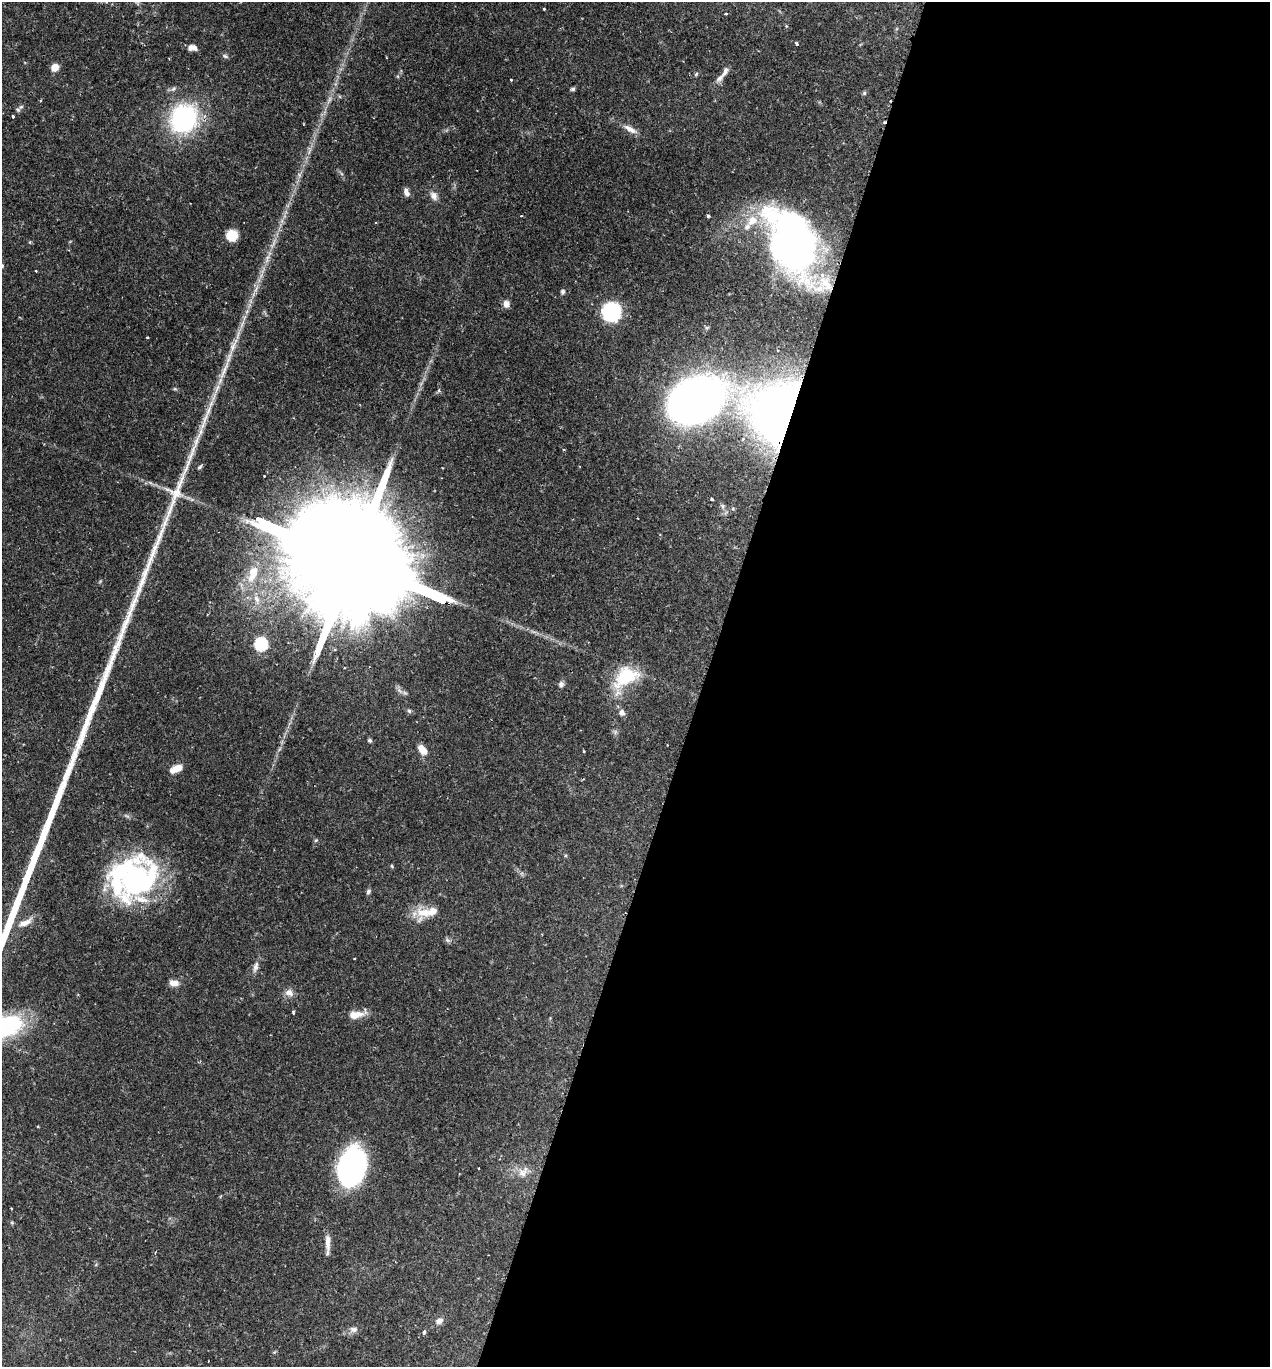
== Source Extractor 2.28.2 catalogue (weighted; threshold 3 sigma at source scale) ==
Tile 12 of 4 x 4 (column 4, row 3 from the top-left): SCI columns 3947-5214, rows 1374-2738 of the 5488 x 5474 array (HDU 1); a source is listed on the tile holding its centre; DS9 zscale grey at full resolution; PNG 1272 x 1369 px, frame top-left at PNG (2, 2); no overlay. Shown black and unused: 45% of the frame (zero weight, under 2 of 3 exposures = <1% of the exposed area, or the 3 px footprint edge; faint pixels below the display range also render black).
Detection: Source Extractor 2.28.2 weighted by HDU 2 'WHT'; one run over the whole footprint, this tile lists its part. Background 0.12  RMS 0.0034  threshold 0.0152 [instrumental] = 3 sigma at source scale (4.5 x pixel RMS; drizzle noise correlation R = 1.50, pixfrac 1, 0.05/0.05 arcsec/px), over >= 5 px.
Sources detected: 84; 3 inside a brighter object's white glare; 2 cosmic-ray / hot-pixel residue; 2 long thin detections or spike segments (spike, bleed or trail) — not listed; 7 inside a brighter listed object's ellipse — not listed separately; the other 70 listed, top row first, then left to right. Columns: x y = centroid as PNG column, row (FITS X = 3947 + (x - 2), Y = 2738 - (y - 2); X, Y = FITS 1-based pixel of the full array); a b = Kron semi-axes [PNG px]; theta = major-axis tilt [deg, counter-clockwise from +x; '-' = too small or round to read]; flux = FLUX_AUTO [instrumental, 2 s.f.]
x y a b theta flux
106 2 4 4 - 0.38
544 9 3 3 - 0.41
726 14 4 3 - 0.27
797 43 3 3 - 0.92
192 48 10 7 -5 1.9
225 56 8 5 -11 0.72
55 67 8 7 - 3.1
725 71 14 7 62 1.8
696 74 7 4 46 0.48
511 80 3 2 - 0.3
573 89 5 4 - 0.69
864 93 6 5 - 0.51
329 100 12 4 70 1.5
18 110 7 6 - 0.8
13 116 3 3 - 0.5
184 118 24 21 59 52
630 129 20 7 -30 2.6
406 192 11 6 -70 1.4
434 196 13 8 -58 1.9
521 216 3 2 - 0.23
708 216 4 3 - 0.71
747 227 11 8 49 2
232 235 10 10 - 7.4
792 245 60 36 -61 130
267 258 16 5 70 2.3
256 289 7 4 71 1
563 292 6 5 - 0.77
506 304 9 7 -66 1.7
611 312 14 13 - 31
147 337 3 2 - 0.34
224 370 36 6 66 5.6
175 389 6 4 -18 0.42
439 390 5 4 - 0.65
695 401 32 21 25 480
775 412 54 48 70 150
564 450 3 2 - 0.3
712 499 3 3 - 0.83
351 561 113 23 -24 21000
253 574 24 12 70 7.6
257 599 12 7 -58 2
261 644 6 6 - 43
625 678 39 21 23 15
561 684 8 6 73 1.2
405 693 7 4 -19 0.62
409 711 7 5 -62 0.64
622 713 7 7 - 1.7
370 740 5 5 - 0.57
422 750 12 7 -49 3.8
583 751 4 2 - 0.29
176 769 14 7 24 4
316 840 6 4 44 0.41
392 866 5 3 - 0.35
137 880 54 41 49 66
368 891 6 5 - 0.78
424 913 24 16 31 6.9
25 923 20 8 25 3.1
355 958 3 2 - 0.3
256 967 16 6 75 1.7
174 983 11 7 -6 2.5
289 993 11 9 -29 2.1
293 1012 4 3 - 0.4
356 1015 20 9 8 3.9
5 1026 36 19 19 41
352 1166 35 22 76 69
523 1173 13 11 7 3.2
12 1222 6 4 -1 0.39
328 1243 25 5 90 2.8
439 1321 9 7 35 1.7
354 1329 11 7 0 1.6
424 1332 5 3 - 0.69
Overlapping masked pixels (flux is a lower limit): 2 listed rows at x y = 775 412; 351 561
Isophote crosses this tile's border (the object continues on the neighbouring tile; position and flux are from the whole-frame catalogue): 2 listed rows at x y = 106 2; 5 1026